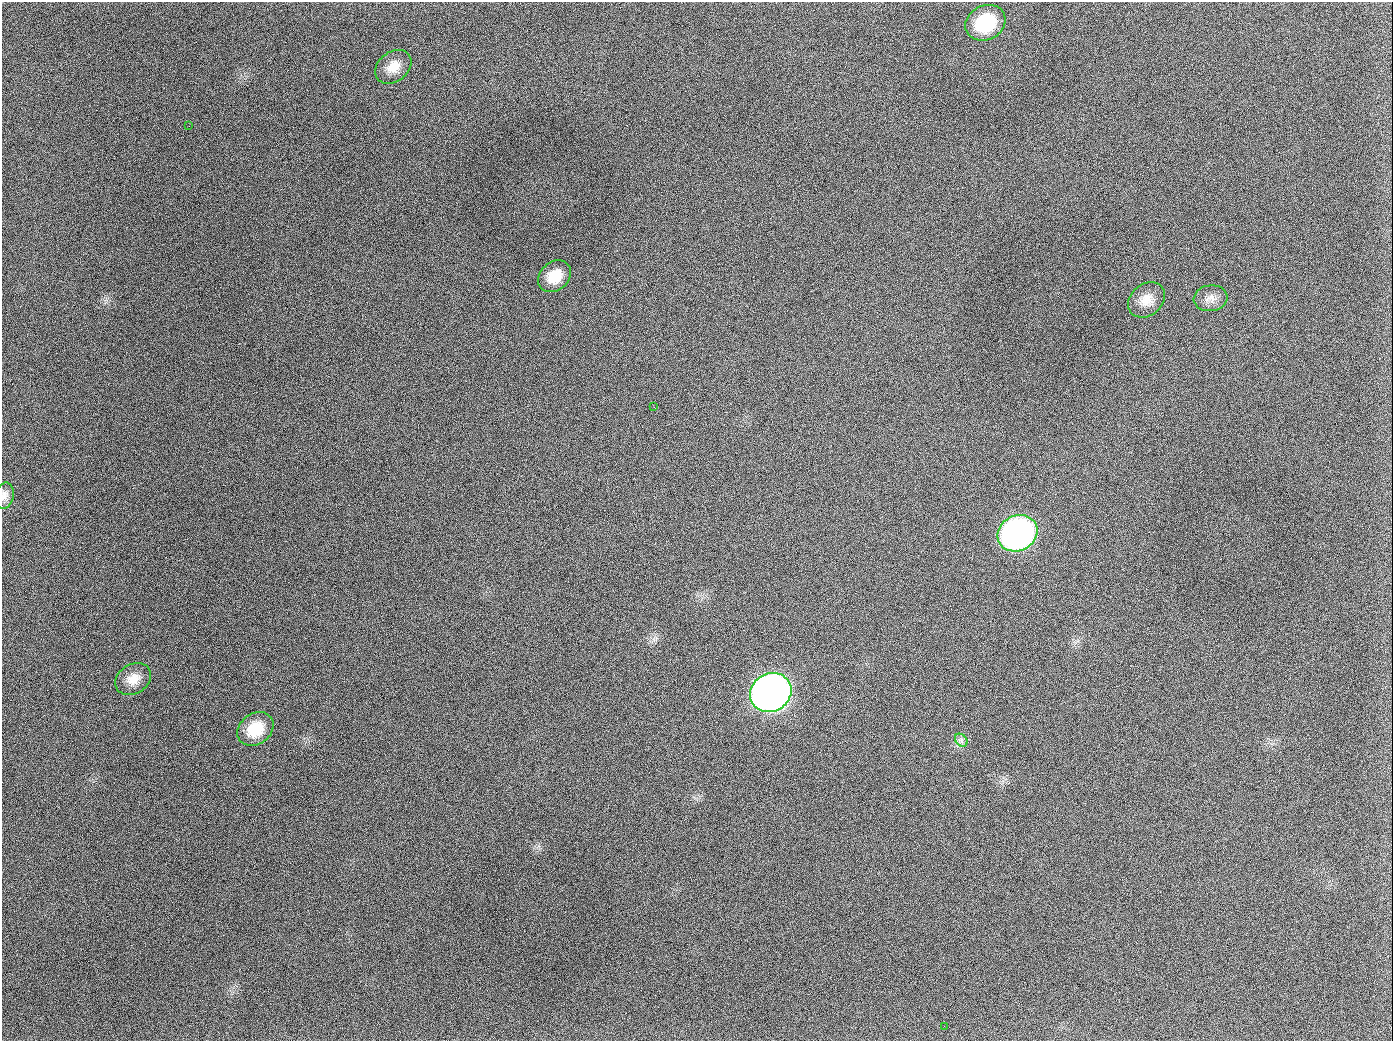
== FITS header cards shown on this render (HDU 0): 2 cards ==
NAXIS1  =                 1391
NAXIS2  =                 1039

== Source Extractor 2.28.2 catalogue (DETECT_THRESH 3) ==
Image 1391 x 1039 px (HDU 0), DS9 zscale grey, 1 PNG px = 1 image px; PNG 1395 x 1043 px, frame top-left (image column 1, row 1039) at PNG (2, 2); each listed source drawn as its Kron ellipse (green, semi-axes under 4 px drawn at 4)
Background 1750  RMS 76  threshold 227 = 3 sigma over >= 5 px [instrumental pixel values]
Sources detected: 14; all 14 listed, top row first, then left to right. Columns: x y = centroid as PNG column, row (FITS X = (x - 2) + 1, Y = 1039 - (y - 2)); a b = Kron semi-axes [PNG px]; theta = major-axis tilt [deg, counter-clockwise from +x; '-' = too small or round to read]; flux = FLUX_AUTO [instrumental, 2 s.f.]
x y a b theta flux
985 23 21 17 28 2.7e+05
393 67 20 15 38 8.3e+04
189 126 2 2 - 5.6e+03
555 276 18 14 42 1.1e+05
1210 298 17 13 7 4.5e+04
1146 300 20 15 40 7.7e+04
654 407 3 2 - 3.7e+03
4 496 13 9 76 3.1e+04
1017 533 20 17 29 2.0e+06
133 679 19 14 31 7.3e+04
771 692 21 19 31 4.6e+06
255 729 19 15 37 1.5e+05
961 740 7 5 -46 1.6e+04
944 1026 2 2 - 4.0e+03
At the frame edge (FLAGS 8, measured only in part): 1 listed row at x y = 4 496